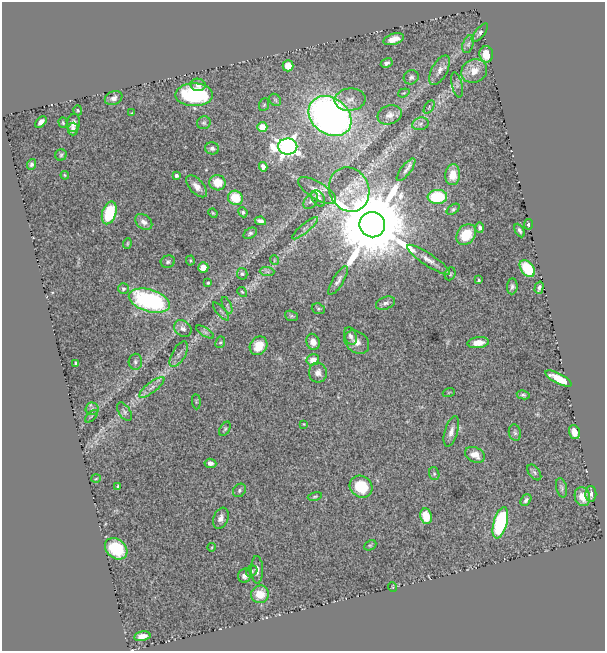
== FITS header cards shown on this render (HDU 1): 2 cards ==
NAXIS1  =                  603
NAXIS2  =                  649

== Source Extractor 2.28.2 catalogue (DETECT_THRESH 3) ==
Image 603 x 649 px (HDU 1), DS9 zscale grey, 1 PNG px = 1 image px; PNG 607 x 653 px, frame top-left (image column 1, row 649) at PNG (2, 2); each listed source drawn as its Kron ellipse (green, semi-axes under 4 px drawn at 4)
Background 1.57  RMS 0.022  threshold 0.067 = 3 sigma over >= 5 px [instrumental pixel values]
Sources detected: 133; all 133 listed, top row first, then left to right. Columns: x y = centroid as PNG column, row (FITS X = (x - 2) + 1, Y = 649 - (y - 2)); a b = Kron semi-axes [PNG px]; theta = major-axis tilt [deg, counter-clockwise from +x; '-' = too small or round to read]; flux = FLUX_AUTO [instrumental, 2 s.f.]
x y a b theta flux
480 33 11 4 50 4
394 39 10 5 17 15
468 44 9 5 69 4.4
486 54 8 7 - 26
387 63 6 4 28 4.5
288 66 5 5 - 19
440 70 16 7 61 11
474 71 13 11 29 20
411 77 8 7 - 4.2
198 85 7 6 - 6.7
457 85 13 5 -77 5.1
404 93 6 4 19 1.7
194 95 19 11 1 140
114 98 9 6 24 7.1
275 100 7 5 -46 3
350 100 15 11 7 11
264 105 6 5 - 2.5
429 107 7 4 55 2.7
78 110 5 4 - 1.9
132 113 4 2 - 0.89
390 115 12 9 18 10
330 116 23 18 -38 950
41 122 7 4 47 6.8
63 123 5 4 - 2
73 123 9 6 80 6.6
204 123 7 6 - 3.3
420 124 8 6 17 5.3
262 127 5 5 - 24
73 129 6 5 - 5.9
288 147 9 8 - 880
212 148 7 6 - 4.8
61 155 6 5 - 2.4
31 164 5 4 - 3.8
263 167 5 4 - 7
406 170 13 5 52 5.9
65 175 4 3 - 1.6
453 175 10 7 85 21
176 176 3 3 - 4.1
217 183 8 7 - 27
197 186 13 7 -46 10
349 189 23 19 -64 38
317 191 22 8 -31 14
437 197 9 7 5 80
235 198 7 7 - 40
318 199 9 6 -58 7.5
311 201 9 6 55 4.8
453 209 7 4 39 2.9
243 212 5 4 - 3.2
109 213 12 7 72 76
213 213 5 4 - 1.6
260 221 5 4 - 6.2
144 222 9 7 -37 8.5
529 224 5 4 - 3.3
372 225 13 12 - 29000
305 228 16 4 40 6.5
480 228 5 4 - 4.5
519 230 7 4 -61 3.7
250 233 7 5 32 3.1
466 235 11 8 52 43
127 244 5 3 - 1.8
274 260 5 3 - 1.3
428 260 25 6 -34 14
190 261 5 4 - 2
168 262 7 6 - 3.8
203 268 5 5 - 13
527 268 9 6 -51 69
267 272 7 4 -2 3.8
242 274 6 5 - 2.3
450 274 6 5 - 2.3
338 280 16 5 58 6.9
479 280 4 3 - 2.5
208 283 3 3 - 1.9
512 286 8 5 85 4
539 288 6 3 74 3.8
123 289 5 5 - 4
242 292 5 4 - 1.8
149 301 21 11 -16 220
385 303 10 6 21 5.4
227 305 9 4 -65 2.9
318 309 7 5 -21 2.4
221 311 11 3 -49 2.5
291 316 7 5 -19 2.3
183 328 9 7 -42 7.1
205 332 10 4 -32 3.8
350 336 9 6 -69 6.1
220 342 6 5 - 2.3
313 342 8 6 -69 8.9
357 342 14 10 -40 12
478 343 11 5 5 17
259 346 10 8 53 20
179 354 14 6 61 7.5
313 360 6 5 - 12
135 362 8 6 86 4.4
76 363 4 3 - 2.8
318 373 10 9 - 8.2
558 379 14 5 -27 28
152 387 15 5 38 9.6
449 392 6 4 19 1.6
523 395 6 4 -10 3
196 402 8 3 -85 1.7
92 409 6 6 - 4.5
125 412 10 5 -58 4.1
91 416 8 3 45 1.9
304 424 3 3 - 1.1
225 429 8 5 59 2.6
451 431 16 6 74 9.3
574 432 7 5 -74 15
515 433 8 6 -75 3.3
475 455 10 7 -23 14
210 463 6 4 -7 6.2
534 472 9 5 -52 3.4
434 474 6 5 - 2.3
96 479 5 3 - 1.3
118 486 4 3 - 1.9
361 487 12 10 -36 49
562 488 10 5 -76 3.6
239 490 7 6 - 3.3
591 494 8 5 89 5.6
315 496 7 3 12 2
582 497 9 7 -72 19
526 500 6 4 51 4.3
426 516 8 5 -73 32
221 518 11 7 67 8.4
500 523 16 6 75 180
370 545 6 4 27 1.9
212 547 4 3 - 1.4
116 549 12 9 -40 65
257 570 14 6 -89 7.8
252 571 6 5 - 2.2
245 576 7 6 - 6.4
392 587 5 3 - 1.2
260 594 9 8 - 28
142 636 8 5 11 10